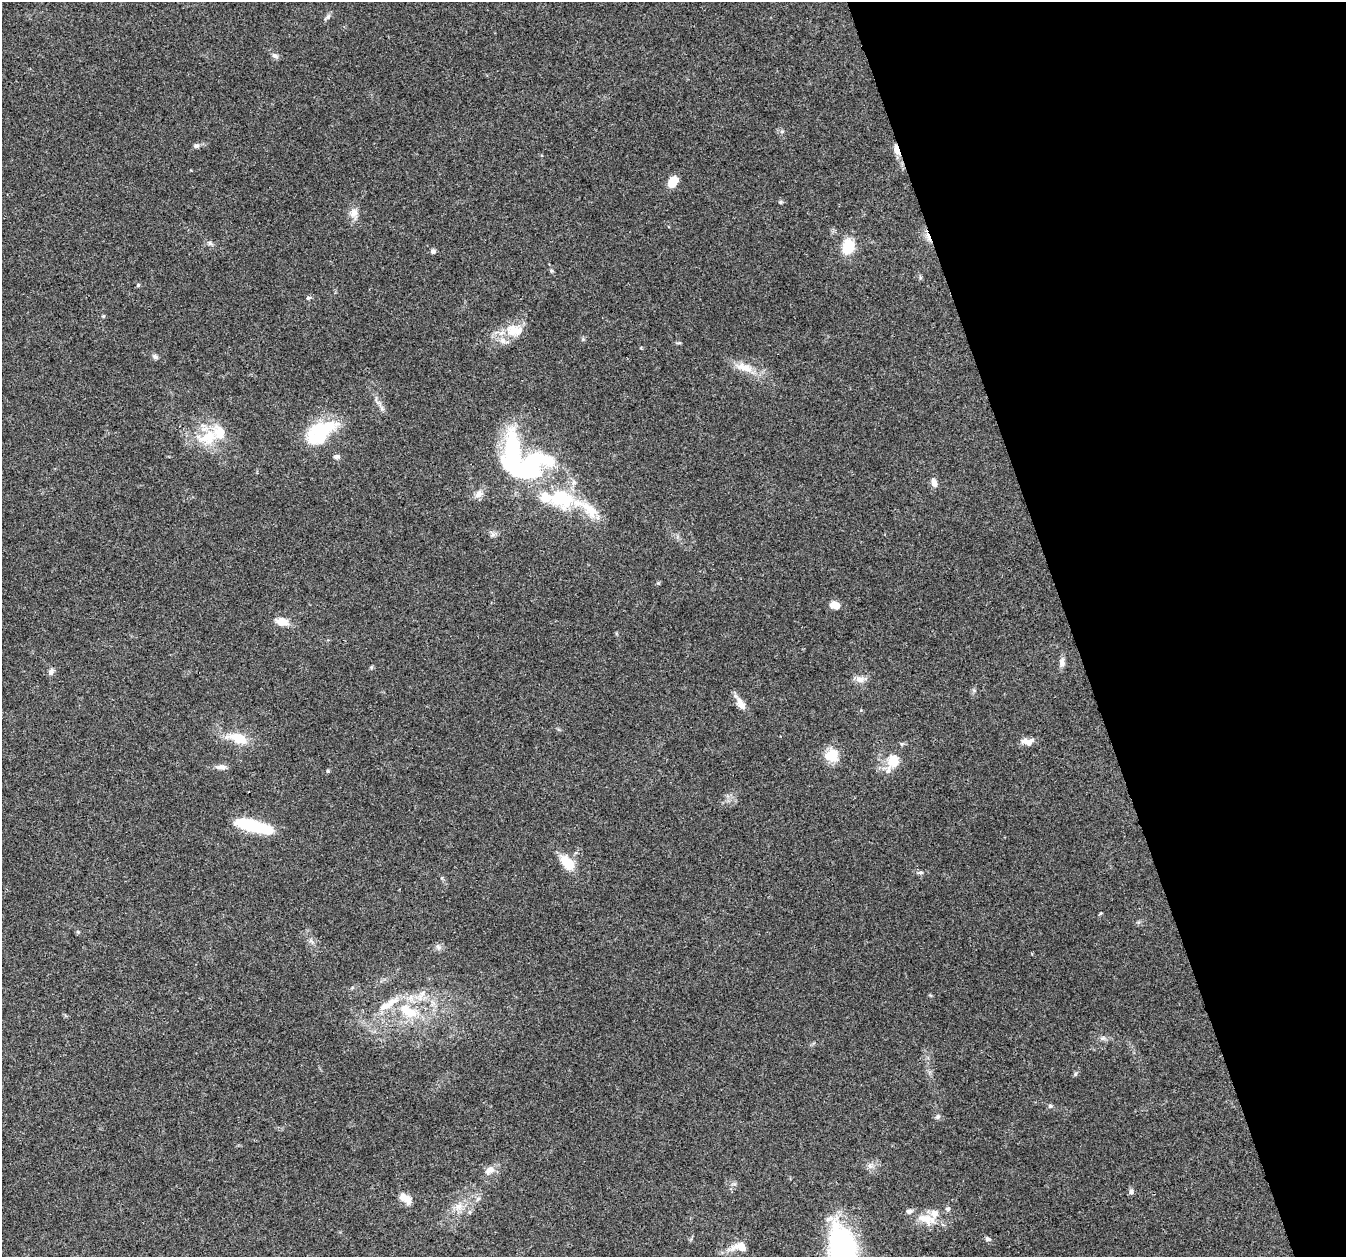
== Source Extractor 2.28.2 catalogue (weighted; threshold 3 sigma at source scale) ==
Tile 12 of 4 x 4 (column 4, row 3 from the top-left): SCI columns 4037-5380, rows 1376-2630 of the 5380 x 5206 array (HDU 1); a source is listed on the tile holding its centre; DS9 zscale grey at full resolution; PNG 1348 x 1259 px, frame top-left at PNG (2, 2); no overlay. Shown black and unused: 20% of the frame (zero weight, under 3 of 4 exposures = <1% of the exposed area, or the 3 px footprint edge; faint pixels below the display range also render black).
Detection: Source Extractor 2.28.2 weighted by HDU 2 'WHT'; one run over the whole footprint, this tile lists its part. Background 0.0848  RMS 0.005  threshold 0.0225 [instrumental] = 3 sigma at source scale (4.5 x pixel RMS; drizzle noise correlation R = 1.50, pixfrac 1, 0.0396/0.0396 arcsec/px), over >= 5 px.
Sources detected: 75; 6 inside a brighter object's white glare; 1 cosmic-ray / hot-pixel residue — not listed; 12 inside a brighter listed object's ellipse — not listed separately; the other 56 listed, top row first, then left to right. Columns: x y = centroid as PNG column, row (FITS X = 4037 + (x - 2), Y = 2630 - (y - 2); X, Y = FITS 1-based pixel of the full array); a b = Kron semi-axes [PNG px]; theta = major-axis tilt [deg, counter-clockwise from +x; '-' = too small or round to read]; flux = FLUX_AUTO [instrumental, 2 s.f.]
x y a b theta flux
327 17 12 5 41 1.4
275 56 8 7 - 1.5
196 146 8 6 13 1.4
898 151 12 7 88 3.3
672 182 11 8 59 8.1
781 202 5 5 - 0.68
354 213 12 11 - 3.9
210 243 7 5 -46 1.1
848 246 12 9 79 18
433 251 6 6 - 1.3
551 271 6 5 - 0.75
138 285 5 4 - 0.57
308 298 5 5 - 0.76
103 316 5 4 - 0.62
513 329 20 17 14 9.9
155 357 8 6 -40 1.2
744 367 26 10 -17 7.9
382 409 7 4 -19 0.97
326 428 33 14 27 21
208 437 32 19 13 18
336 457 8 6 9 1.2
515 467 74 25 -80 68
934 482 12 7 -72 2.6
479 494 12 9 51 3.2
561 498 33 21 -19 35
834 605 10 7 -15 5
282 621 10 7 -13 7.8
1062 662 13 7 90 2.4
51 671 11 6 72 1.6
860 679 13 9 -7 3.4
740 703 21 8 -59 4.5
238 738 28 13 -17 12
1027 741 18 8 -1 3.7
831 755 17 15 -36 9.2
893 761 17 15 61 8.8
221 767 14 6 -2 2.6
328 771 5 5 - 0.57
254 826 40 11 -15 28
567 862 22 11 -50 11
920 872 8 4 0 1
438 947 9 7 -47 1.7
420 997 12 7 68 3.4
409 1011 31 15 -30 19
1103 1038 6 5 - 1.1
1050 1106 6 5 - 0.92
938 1117 7 6 - 1.1
489 1170 13 9 37 3.8
1131 1192 7 5 90 1.3
405 1198 16 9 -33 5.2
458 1206 11 9 15 4
948 1209 7 5 1 0.97
470 1212 6 4 90 0.8
927 1219 30 13 -13 9.2
988 1239 7 5 -15 1
740 1247 24 11 -1 6.7
842 1254 37 31 -18 55
Overlapping masked pixels (flux is a lower limit): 2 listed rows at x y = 898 151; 515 467
Isophote crosses this tile's border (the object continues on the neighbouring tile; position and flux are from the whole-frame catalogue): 1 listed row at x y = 842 1254
Unlisted compact peaks at least as high as the median listed source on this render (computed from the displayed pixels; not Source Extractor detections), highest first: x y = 1075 1074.